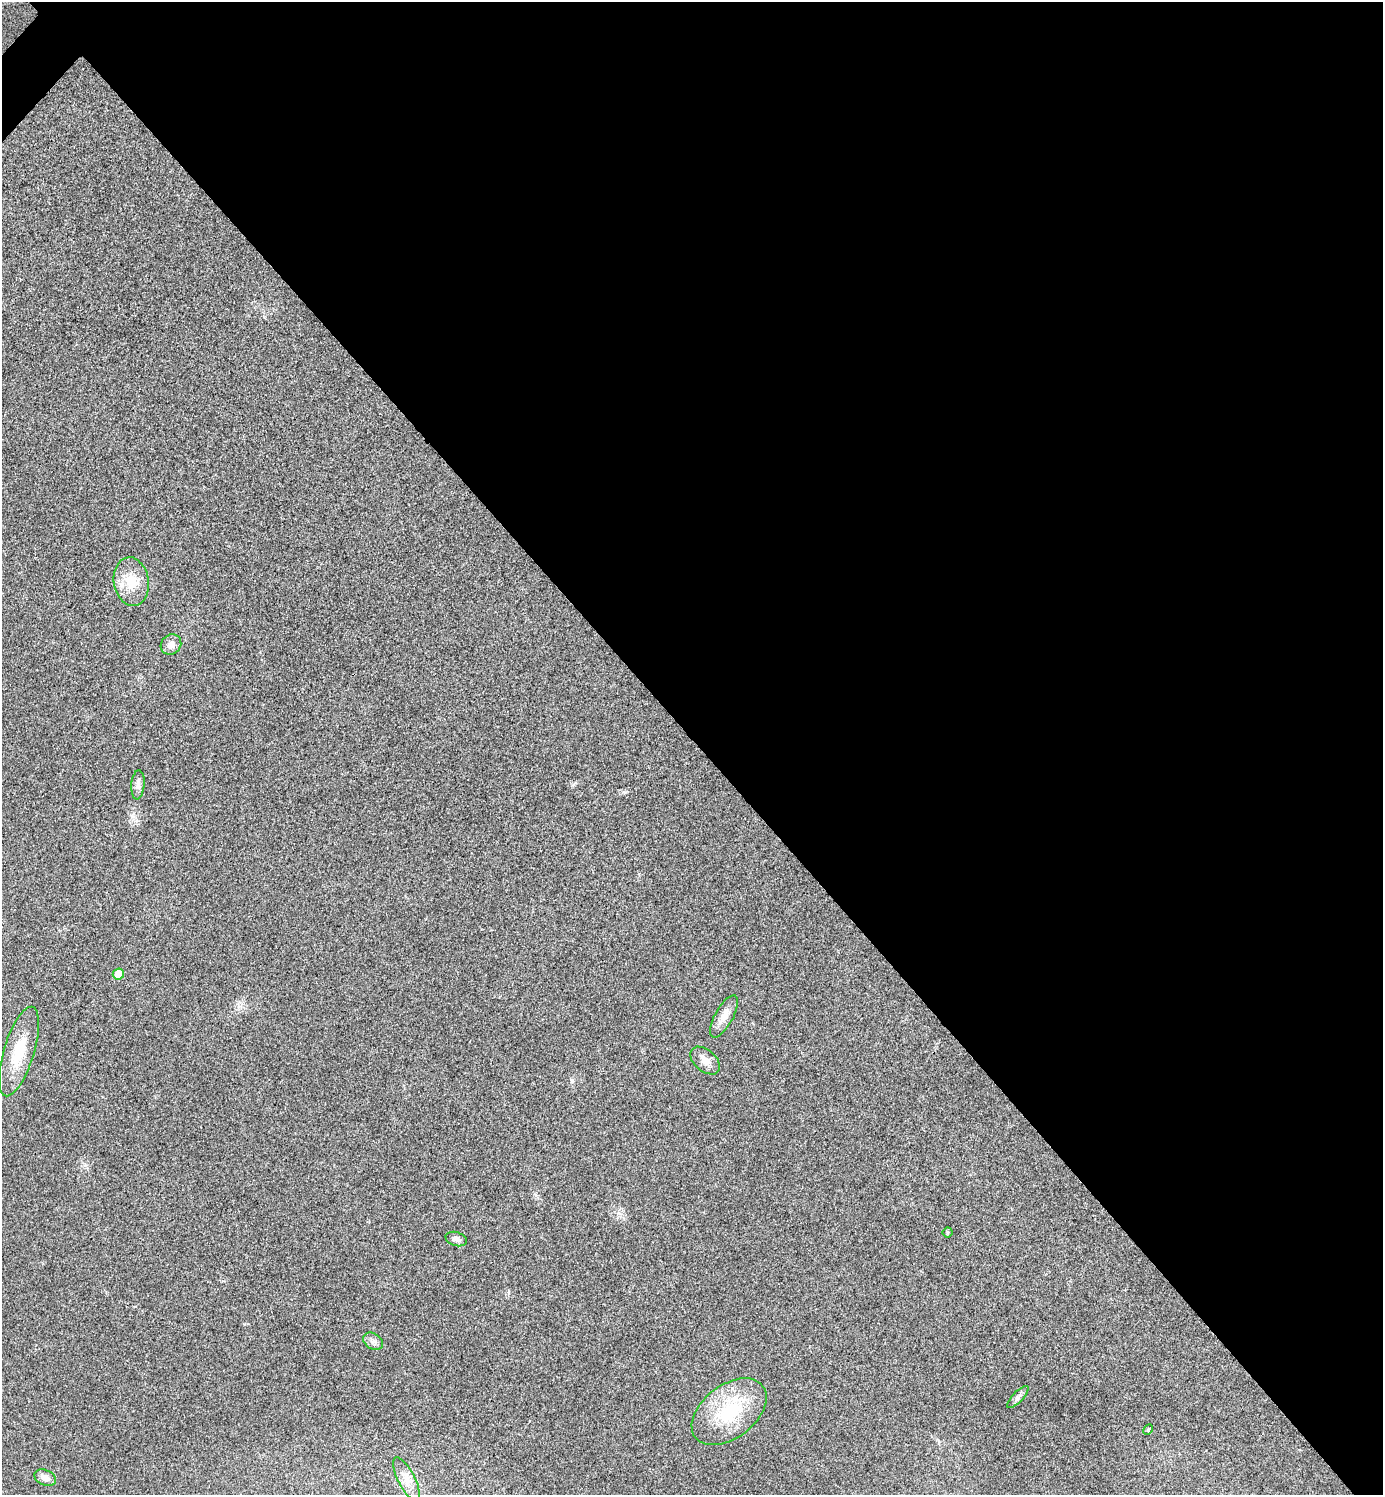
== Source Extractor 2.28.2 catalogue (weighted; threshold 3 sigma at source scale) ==
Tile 8 of 4 x 4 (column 4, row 2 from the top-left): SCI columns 4303-5683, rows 2995-4487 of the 5984 x 5984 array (HDU 1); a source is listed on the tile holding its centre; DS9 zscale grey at full resolution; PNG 1385 x 1497 px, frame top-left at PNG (2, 2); each listed source drawn as its Kron ellipse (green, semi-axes under 4 px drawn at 4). Shown black and unused: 50% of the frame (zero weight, under 3 of 4 exposures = <1% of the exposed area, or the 3 px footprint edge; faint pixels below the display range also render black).
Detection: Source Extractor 2.28.2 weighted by HDU 2 'WHT'; one run over the whole footprint, this tile lists its part. Background 0.0194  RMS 0.0053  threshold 0.024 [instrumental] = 3 sigma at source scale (4.5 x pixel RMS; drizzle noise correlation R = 1.50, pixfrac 1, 0.05/0.05 arcsec/px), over >= 5 px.
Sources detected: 15; all 15 listed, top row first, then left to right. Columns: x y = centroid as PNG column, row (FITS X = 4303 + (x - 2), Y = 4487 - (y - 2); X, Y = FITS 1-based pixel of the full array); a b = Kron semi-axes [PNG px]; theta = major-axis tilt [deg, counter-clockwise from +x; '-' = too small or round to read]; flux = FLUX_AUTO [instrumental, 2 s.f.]
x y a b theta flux
131 582 24 17 -81 13
171 644 11 9 38 3.2
138 785 14 6 85 2.7
118 974 6 5 - 7.6
724 1016 23 9 61 5.5
19 1051 46 15 73 19
705 1061 17 10 -41 4.8
948 1232 5 5 - 0.79
456 1239 11 7 -18 2.2
373 1341 11 7 -35 2.3
1018 1397 14 5 46 1.9
729 1412 42 26 37 34
1148 1429 5 4 - 0.75
45 1478 11 7 -23 3.4
406 1479 24 8 -62 6.1
Unlisted compact peaks at least as high as the median listed source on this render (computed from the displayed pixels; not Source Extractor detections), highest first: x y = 572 1081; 623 792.